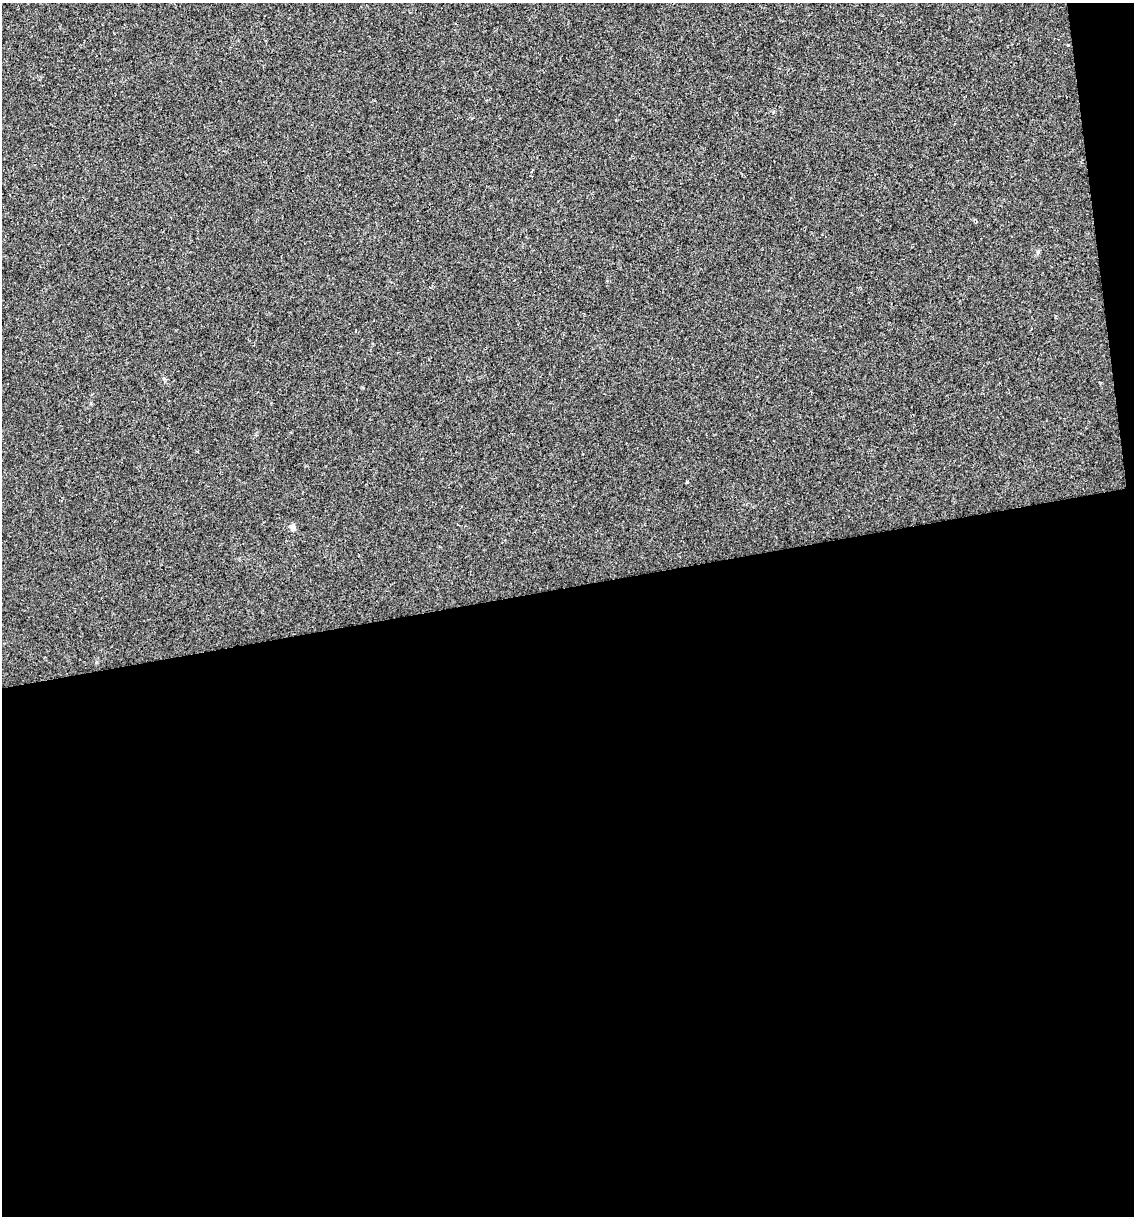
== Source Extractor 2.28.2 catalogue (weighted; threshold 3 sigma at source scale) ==
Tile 16 of 4 x 4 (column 4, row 4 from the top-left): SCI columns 3470-4601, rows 1-1214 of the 4627 x 4856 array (HDU 1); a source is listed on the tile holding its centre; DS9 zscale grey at full resolution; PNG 1136 x 1218 px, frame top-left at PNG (2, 3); no overlay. Shown black and unused: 53% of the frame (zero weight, under 2 of 3 exposures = <1% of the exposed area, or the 3 px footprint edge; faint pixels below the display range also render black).
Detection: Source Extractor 2.28.2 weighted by HDU 2 'WHT'; one run over the whole footprint, this tile lists its part. Background 0.0176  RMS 0.0045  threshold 0.0202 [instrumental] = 3 sigma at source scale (4.5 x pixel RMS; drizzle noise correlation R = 1.50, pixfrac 1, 0.0396/0.0396 arcsec/px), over >= 5 px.
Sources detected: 3; all 3 listed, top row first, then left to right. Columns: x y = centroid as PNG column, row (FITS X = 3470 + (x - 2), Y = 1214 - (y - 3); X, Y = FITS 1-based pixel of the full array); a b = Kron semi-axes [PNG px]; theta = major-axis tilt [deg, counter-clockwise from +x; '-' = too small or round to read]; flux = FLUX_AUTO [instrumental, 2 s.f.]
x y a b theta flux
1038 252 6 5 - 0.75
687 482 3 3 - 0.48
292 527 6 6 - 2.3